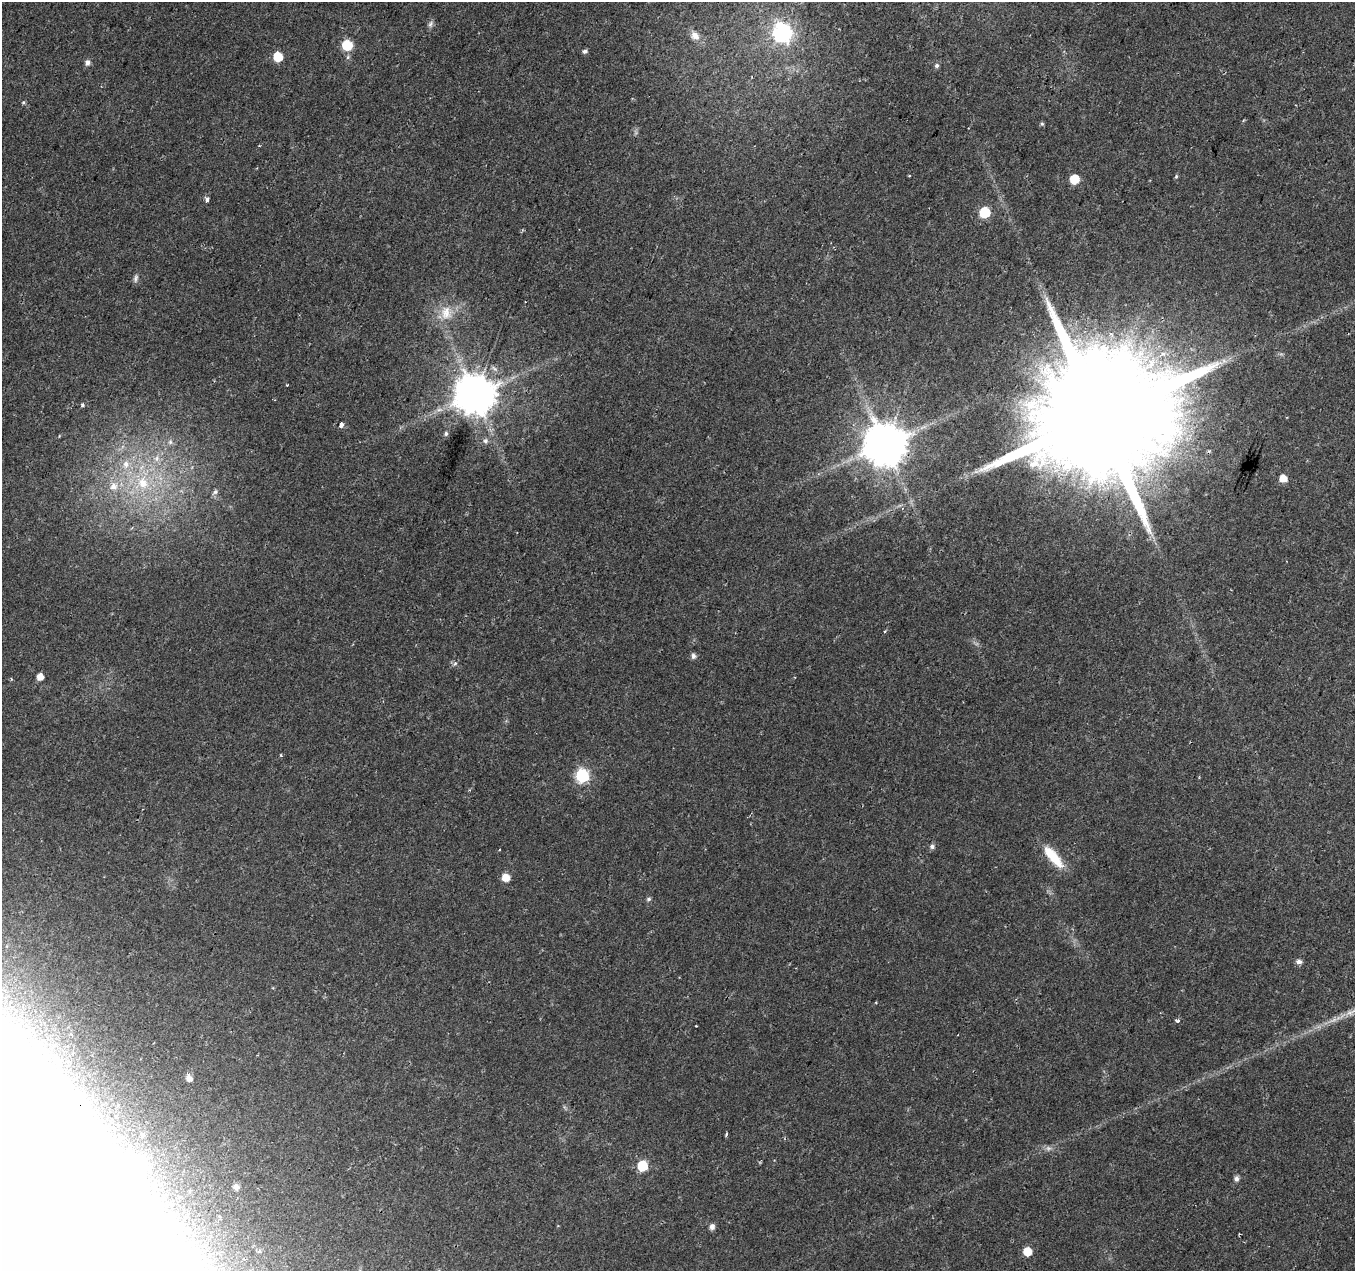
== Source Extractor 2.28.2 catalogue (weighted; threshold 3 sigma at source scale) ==
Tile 10 of 4 x 4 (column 2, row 3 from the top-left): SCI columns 1354-2706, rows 1486-2754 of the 5423 x 5572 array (HDU 1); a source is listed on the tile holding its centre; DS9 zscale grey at full resolution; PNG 1357 x 1273 px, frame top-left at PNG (2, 2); no overlay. Shown black and unused: <1% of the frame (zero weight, under 2 of 3 exposures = <1% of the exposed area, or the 3 px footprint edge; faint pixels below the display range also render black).
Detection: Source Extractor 2.28.2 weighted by HDU 2 'WHT'; one run over the whole footprint, this tile lists its part. Background 0.023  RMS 0.0028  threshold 0.0128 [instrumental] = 3 sigma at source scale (4.5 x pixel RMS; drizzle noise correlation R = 1.50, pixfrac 1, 0.0396/0.0396 arcsec/px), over >= 5 px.
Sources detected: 57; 1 too faint to see at this stretch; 2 inside a brighter object's white glare — not listed; the other 54 listed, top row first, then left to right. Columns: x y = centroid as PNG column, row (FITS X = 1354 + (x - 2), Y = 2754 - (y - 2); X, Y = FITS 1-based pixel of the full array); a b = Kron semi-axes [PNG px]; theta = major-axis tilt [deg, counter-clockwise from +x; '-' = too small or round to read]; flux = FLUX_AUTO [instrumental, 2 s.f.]
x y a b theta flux
431 24 10 6 67 0.91
782 33 8 8 - 110
695 36 13 10 -41 2.4
347 45 6 6 - 15
585 51 6 5 - 0.7
278 57 6 6 - 8.7
348 57 6 5 - 0.56
87 63 7 6 - 1.2
937 65 7 6 - 0.68
23 102 5 4 - 0.38
1042 124 6 4 -1 0.39
909 175 3 3 - 0.3
1176 176 6 4 68 0.41
1074 179 6 6 - 10
207 200 6 4 59 1
984 212 6 6 - 18
136 278 12 6 79 0.9
525 302 2 2 - 0.16
446 313 21 16 -82 5.9
287 385 3 2 - 0.23
475 395 11 11 - 1000
82 405 3 3 - 1.4
1099 417 47 27 66 20000
341 425 4 3 - 3.2
446 434 6 5 - 0.62
485 441 7 7 - 0.9
170 442 6 6 - 0.78
885 444 12 11 - 1200
157 459 8 8 - 1.5
126 464 12 10 77 3
1283 478 6 5 - 3.8
143 483 19 16 -65 9.2
114 486 13 11 73 3.5
215 492 8 6 37 0.81
693 656 6 6 - 1.1
455 663 6 3 -74 0.45
40 677 5 5 - 2.7
582 776 7 7 - 44
932 847 6 6 - 0.85
1053 857 33 11 -50 8
506 877 6 6 - 4.7
649 899 6 5 - 0.57
1299 962 8 5 -6 1.1
1333 1020 15 5 20 1.8
1177 1021 5 4 - 0.91
696 1026 3 3 - 0.37
189 1078 7 6 - 1.9
726 1134 4 3 - 0.82
142 1135 5 4 - 0.37
642 1166 6 6 - 16
1236 1179 6 6 - 1
236 1187 6 6 - 1.1
712 1227 6 5 - 1.3
1027 1251 6 6 - 7.7
Overlapping masked pixels (flux is a lower limit): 1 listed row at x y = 1099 417